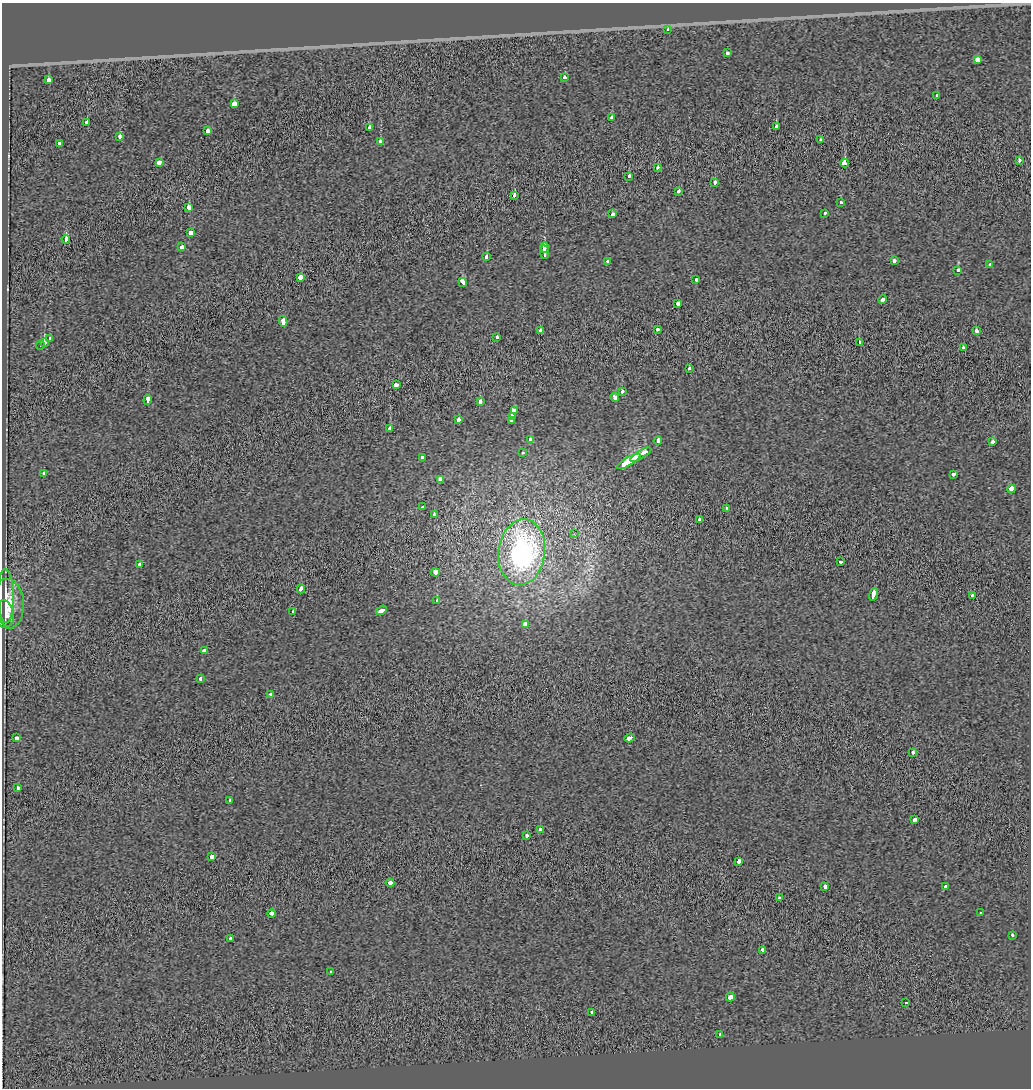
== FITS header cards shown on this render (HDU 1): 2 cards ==
NAXIS1  =                 1029
NAXIS2  =                 1086

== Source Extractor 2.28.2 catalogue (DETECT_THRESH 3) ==
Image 1029 x 1086 px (HDU 1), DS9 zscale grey, 1 PNG px = 1 image px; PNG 1033 x 1090 px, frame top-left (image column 1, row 1086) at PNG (2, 3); each listed source drawn as its Kron ellipse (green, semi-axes under 4 px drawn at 4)
Background 0.0157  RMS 0.26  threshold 0.77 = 3 sigma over >= 5 px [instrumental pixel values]
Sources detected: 121; all 121 listed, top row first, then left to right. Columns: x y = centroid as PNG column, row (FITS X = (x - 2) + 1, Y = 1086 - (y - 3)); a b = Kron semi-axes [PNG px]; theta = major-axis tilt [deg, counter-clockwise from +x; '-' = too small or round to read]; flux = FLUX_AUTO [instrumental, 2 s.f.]
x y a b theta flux
668 29 3 3 - 99
727 53 3 3 - 270
978 60 4 3 - 1100
565 78 3 3 - 160
49 80 4 3 - 210
936 96 3 3 - 35
234 104 4 3 - 790
611 118 4 3 - 170
87 122 3 3 - 200
776 127 3 3 - 200
369 128 4 3 - 110
208 131 4 3 - 210
120 136 3 3 - 180
821 140 3 3 - 240
380 142 4 3 - 200
60 143 4 3 - 250
1019 161 3 3 - 160
159 162 4 3 - 400
844 163 4 4 - 640
658 167 3 3 - 120
629 176 4 3 - 190
715 182 3 3 - 570
679 192 3 3 - 140
514 195 4 3 - 490
841 202 3 3 - 90
189 208 4 3 - 430
825 213 3 3 - 84
613 214 3 3 - 160
190 233 4 3 - 540
66 239 4 3 - 280
182 247 3 3 - 380
545 247 5 3 - 2100
544 252 7 3 -83 1400
486 257 4 3 - 250
894 261 3 3 - 190
607 262 3 3 - 310
990 265 3 3 - 210
958 270 4 3 - 160
300 277 4 3 - 850
696 280 4 3 - 270
463 282 4 3 - 810
883 300 4 3 - 450
678 303 3 3 - 490
283 321 5 3 - 470
658 329 3 3 - 140
540 331 4 3 - 500
976 331 4 3 - 230
496 337 3 3 - 110
49 339 3 3 - 260
44 342 4 3 - 500
859 343 3 3 - 350
40 345 5 3 - 300
963 348 3 3 - 160
689 368 3 3 - 53
396 385 4 3 - 1600
622 392 4 3 - 110
615 397 4 3 - 320
148 400 5 3 - 330
480 401 4 3 - 200
514 410 4 3 - 200
512 417 4 3 - 420
458 419 4 3 - 220
512 421 3 3 - 740
390 428 3 3 - 210
530 439 4 3 - 160
658 441 4 3 - 400
993 442 3 3 - 140
522 452 3 3 - 92
641 455 12 3 30 2200
423 457 4 3 - 200
629 461 13 4 30 2600
44 474 4 3 - 180
953 474 3 3 - 290
440 479 4 3 - 300
1011 489 4 3 - 850
422 507 4 3 - 140
727 508 3 3 - 92
434 515 4 3 - 130
699 519 3 3 - 260
574 534 4 4 - 16
522 552 33 23 83 3600
841 562 3 3 - 120
140 565 4 3 - 330
435 572 4 3 - 450
301 589 4 3 - 500
873 594 6 3 74 660
972 595 3 3 - 210
6 596 27 8 -89 150
437 601 4 3 - 190
7 604 25 17 -87 430
381 610 6 3 33 450
293 612 3 3 - 170
6 613 13 8 -76 130
525 624 4 3 - 1300
204 651 4 4 - 230
200 679 4 3 - 160
271 694 3 3 - 92
17 738 3 3 - 230
630 738 5 3 - 590
913 752 3 3 - 400
18 788 3 3 - 180
230 800 3 3 - 260
915 820 4 3 - 310
540 829 3 3 - 130
527 835 3 3 - 110
212 857 4 3 - 410
738 861 4 3 - 250
390 883 4 3 - 700
825 887 4 3 - 360
946 887 3 3 - 690
779 898 3 3 - 120
271 913 4 3 - 420
981 913 3 3 - 110
1013 935 3 3 - 110
231 938 3 3 - 160
763 950 4 3 - 500
330 972 3 3 - 110
730 997 4 3 - 950
906 1003 3 3 - 190
591 1012 3 3 - 120
720 1035 3 3 - 400